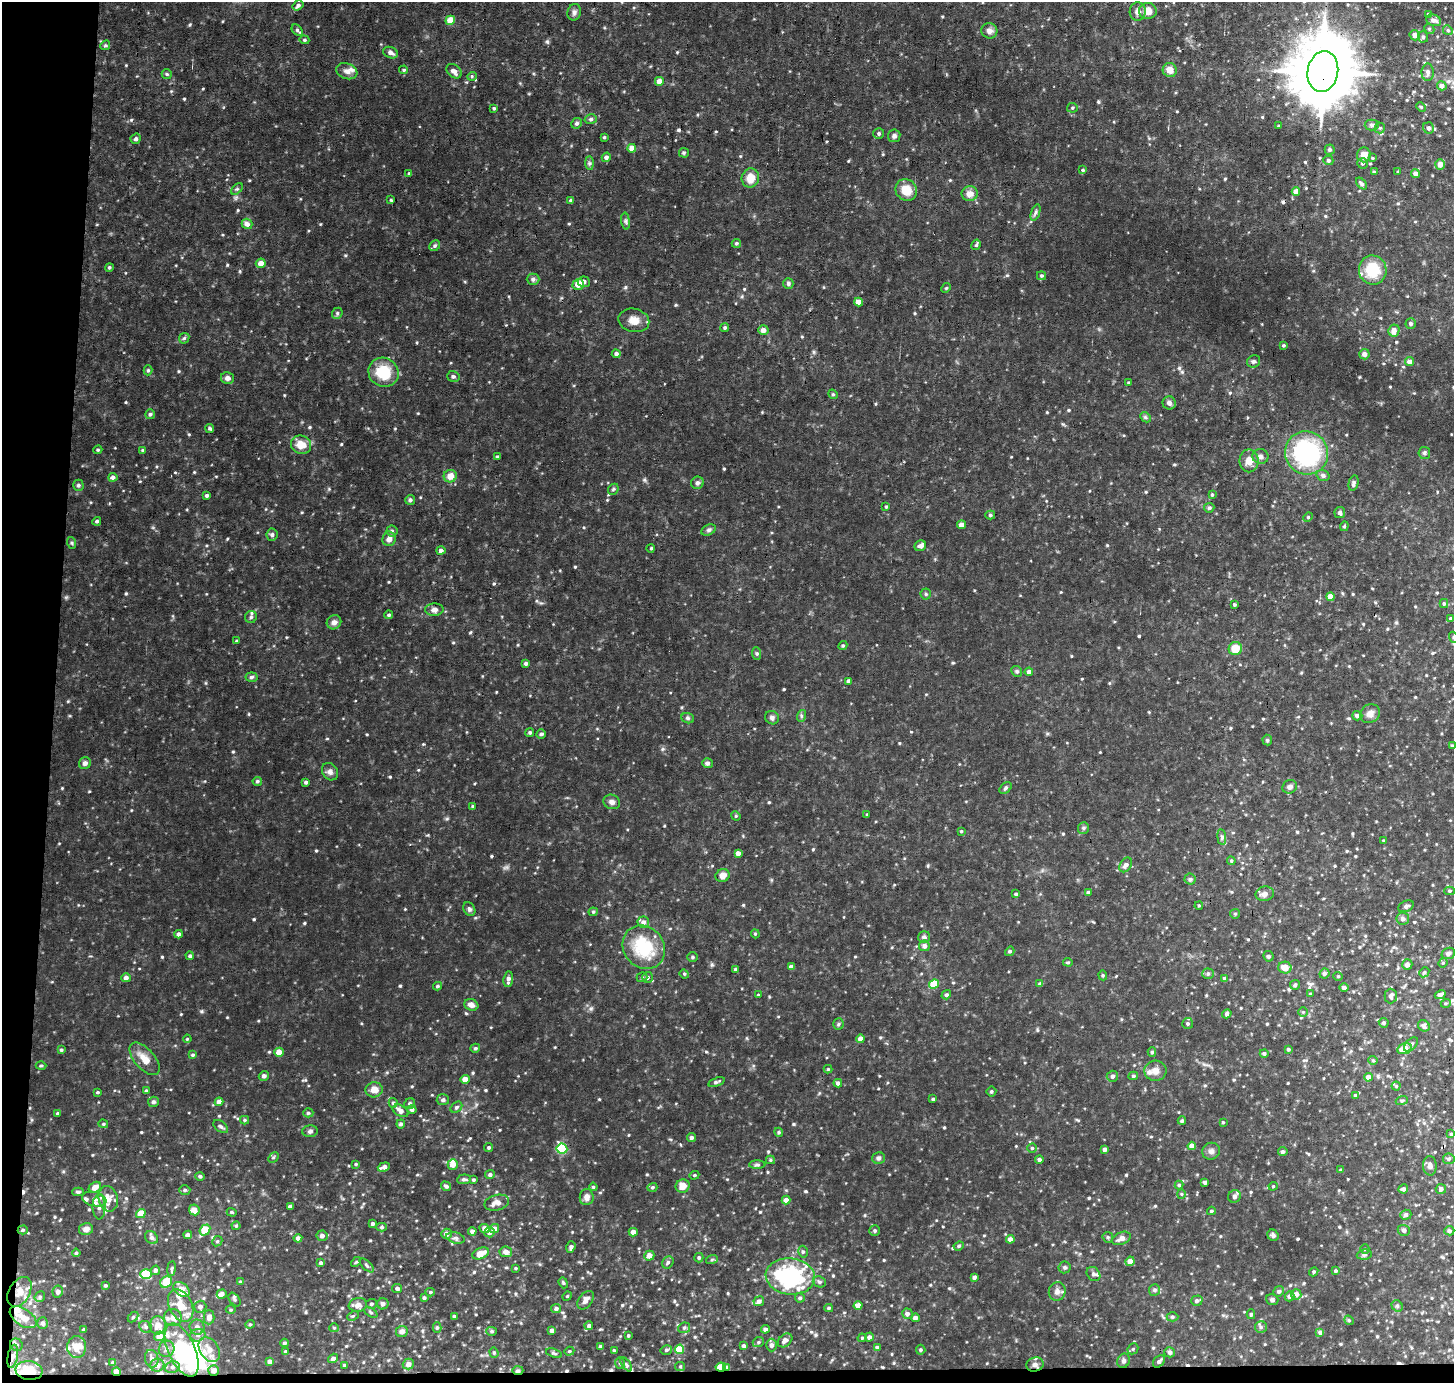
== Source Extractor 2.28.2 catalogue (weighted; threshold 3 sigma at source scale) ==
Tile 7 of 3 x 3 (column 1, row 3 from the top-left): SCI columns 169-1620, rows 249-1629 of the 4525 x 4500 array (HDU 1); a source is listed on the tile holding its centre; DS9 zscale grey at full resolution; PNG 1456 x 1385 px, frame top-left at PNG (2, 2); each listed source drawn as its Kron ellipse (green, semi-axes under 4 px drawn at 4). Shown black and unused: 5% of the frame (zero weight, under 3 of 6 exposures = <1% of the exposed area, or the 3 px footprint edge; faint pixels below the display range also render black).
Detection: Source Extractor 2.28.2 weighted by HDU 2 'WHT'; one run over the whole footprint, this tile lists its part. Background 0.054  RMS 0.0075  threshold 0.0305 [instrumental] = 3 sigma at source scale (4.09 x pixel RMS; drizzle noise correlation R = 1.36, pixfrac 0.8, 0.05/0.05 arcsec/px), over >= 5 px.
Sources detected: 637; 5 inside a brighter object's white glare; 8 cosmic-ray / hot-pixel residue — neither listed nor drawn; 20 inside a brighter listed object's ellipse — not listed separately; of the other 604, all 500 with FLUX_AUTO >= 0.7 (the completeness limit of this list) listed and drawn (104 fainter detections not listed), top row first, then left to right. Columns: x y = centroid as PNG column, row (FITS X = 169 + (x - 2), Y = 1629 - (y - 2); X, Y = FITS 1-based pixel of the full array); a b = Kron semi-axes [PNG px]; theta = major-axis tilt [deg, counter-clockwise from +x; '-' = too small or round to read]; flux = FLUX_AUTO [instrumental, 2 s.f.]
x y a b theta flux
298 5 6 4 34 1.6
1148 11 9 8 - 6.2
574 12 8 6 71 2.1
1138 12 9 8 - 3
1429 14 4 3 - 1.5
450 20 5 4 - 12
1434 20 8 5 -21 2.8
1429 29 5 4 - 1
297 30 6 4 -46 1.2
1448 30 5 4 - 1.1
989 31 8 7 - 3.1
1415 35 5 5 - 3
1423 37 6 5 - 1.2
304 40 5 4 - 0.83
105 45 5 4 - 0.91
390 53 7 5 -21 2.5
404 70 4 4 - 1
1170 70 7 7 - 5.1
347 71 11 8 -20 3.3
454 71 8 6 -42 3.1
1323 72 20 15 80 5000
1428 72 8 6 89 2.2
167 74 5 5 - 0.89
472 76 5 4 - 1
659 81 4 4 - 4.9
1442 86 5 4 - 3.2
1421 107 5 3 - 0.7
494 108 4 4 - 0.83
1072 108 5 4 - 0.92
591 119 6 5 - 1.4
577 123 6 5 - 1.2
1372 125 7 5 1 1.6
1279 126 3 3 - 0.75
1380 128 5 5 - 0.97
1429 128 6 5 - 2.4
879 133 5 5 - 1.4
894 136 6 6 - 1.6
604 137 3 3 - 0.77
136 139 5 5 - 1.5
632 148 4 4 - 5.7
1330 149 5 5 - 1.4
684 153 5 4 - 0.86
1364 155 7 7 - 5.5
606 157 5 4 - 2
1373 158 3 3 - 0.72
1328 160 5 4 - 1.3
589 163 7 4 -90 1.2
1362 163 5 5 - 1.1
1440 164 5 5 - 4.6
1083 170 4 3 - 0.85
1374 172 4 4 - 0.89
1398 172 3 3 - 0.82
409 173 4 3 - 0.9
1415 173 4 4 - 3
750 178 9 8 - 7.3
1361 184 7 4 -49 1.6
237 189 7 4 43 1.1
906 190 11 10 - 10
1296 191 4 4 - 5
970 194 8 7 - 4.7
391 200 4 4 - 0.74
571 201 4 4 - 1.2
1036 212 8 3 71 1.3
626 221 8 4 -82 1.3
247 224 5 5 - 3.1
736 243 5 4 - 1
976 245 5 4 - 1.1
435 246 6 5 - 1.1
261 263 5 4 - 4.8
109 267 4 4 - 0.97
1373 270 15 14 - 20
1042 276 4 4 - 1
533 279 6 5 - 1.7
584 282 6 5 - 2.2
578 284 6 5 - 8.2
788 284 5 5 - 1.3
946 288 5 4 - 0.72
859 302 4 4 - 6
337 313 6 5 - 1.2
634 320 15 11 -13 6.3
1411 324 5 5 - 1.2
725 327 4 4 - 1
763 330 5 5 - 3.4
1394 330 6 5 - 5.1
184 338 6 4 45 1
1283 345 4 3 - 0.84
616 354 4 4 - 1.8
1364 354 5 5 - 2.7
1254 361 7 6 - 1.6
1409 362 4 4 - 3.9
148 370 5 4 - 1
383 372 15 14 - 20
453 376 6 5 - 1.2
227 378 6 6 - 2.6
1129 383 4 3 - 0.71
833 394 5 4 - 0.86
1169 403 7 6 - 2.2
150 414 5 5 - 1.2
1145 417 6 4 -43 1
210 429 4 4 - 1.1
301 445 10 9 - 7.8
98 450 4 3 - 0.75
142 450 4 4 - 0.71
1307 453 22 21 - 80
1424 453 6 6 - 1.3
1260 456 8 7 - 2.4
497 457 4 3 - 0.83
1249 461 11 9 89 5.4
1323 475 6 5 - 2.2
450 476 6 6 - 6.1
113 477 4 4 - 2.2
697 483 6 6 - 1.9
1354 483 8 4 77 1.7
78 485 5 5 - 1.2
613 489 6 4 47 0.98
207 495 3 3 - 1.3
1212 495 4 4 - 0.81
410 500 5 5 - 1.5
886 507 4 3 - 0.73
1209 508 5 5 - 1
1340 512 6 5 - 1.6
990 515 5 4 - 1
1308 517 5 4 - 0.81
97 521 4 4 - 1.1
961 525 4 4 - 4.7
1344 526 5 4 - 0.9
709 530 8 5 27 1.4
392 531 5 5 - 1.3
272 535 6 5 - 1.4
389 539 7 6 - 3.5
72 543 6 4 -71 0.83
920 546 6 5 - 2.2
651 548 4 3 - 0.74
441 551 4 4 - 2.1
926 594 5 5 - 0.9
1331 597 4 4 - 7.7
1444 603 4 4 - 1
1234 604 4 3 - 0.94
434 610 9 6 3 2.8
389 615 4 4 - 1.1
251 617 6 6 - 1.4
1451 618 4 3 - 1.2
334 622 7 7 - 2.6
1453 637 5 3 - 0.75
237 641 4 3 - 0.83
843 646 5 4 - 0.81
1235 649 6 6 - 10
756 653 6 4 -85 1.3
526 663 3 3 - 1.8
1017 671 6 5 - 1.1
1029 672 4 4 - 2.6
251 677 6 4 6 1.3
849 681 4 3 - 2.2
1370 714 10 9 - 4
801 716 6 4 72 0.98
1357 716 5 4 - 2.2
688 718 6 5 - 1.1
772 718 7 6 - 1.9
530 732 5 4 - 1
541 734 4 4 - 1
1267 740 5 5 - 0.94
1452 746 4 3 - 0.82
85 763 6 6 - 2.1
707 763 5 5 - 1.5
330 772 9 7 -55 2.5
257 781 4 4 - 1.3
306 782 3 3 - 1.4
1290 787 7 6 - 2.3
1005 788 7 5 40 1.4
612 802 8 7 - 2.5
473 806 4 3 - 1
867 815 3 3 - 0.77
736 816 5 4 - 0.7
1083 828 6 5 - 1.2
961 831 3 3 - 0.72
1222 837 8 4 -83 1.5
1384 841 4 4 - 0.85
738 853 4 4 - 3.5
1231 861 4 4 - 0.78
1126 865 8 5 56 2.7
723 875 7 6 - 4.1
1190 879 5 5 - 1.2
1450 891 5 4 - 0.95
1088 892 4 4 - 1.4
1016 894 4 3 - 1
1265 894 9 7 11 3.1
1199 906 4 3 - 0.81
1406 906 8 5 26 1.5
469 909 7 5 -61 1.6
593 912 4 4 - 0.76
1235 914 5 4 - 0.82
1403 919 6 6 - 2
643 922 6 6 - 2.8
179 934 4 4 - 1.9
755 934 4 4 - 0.81
924 937 6 5 - 2.1
924 946 5 5 - 2.8
644 947 23 20 -51 30
1010 951 5 4 - 1.1
1448 953 7 5 22 1.6
190 956 4 4 - 1.3
1268 956 5 5 - 1.3
693 957 5 4 - 0.85
1068 962 5 3 - 0.78
1443 963 5 4 - 0.78
1407 965 5 5 - 2.5
791 967 4 4 - 2.4
1285 968 7 6 - 6
735 969 4 3 - 1.2
1424 972 5 4 - 0.83
1324 973 5 5 - 2
684 974 5 4 - 0.87
1208 974 5 5 - 1.1
1103 975 5 4 - 0.83
1338 976 4 4 - 0.73
642 977 5 5 - 0.91
647 977 5 5 - 1.9
126 978 5 4 - 2.7
1224 978 4 4 - 0.81
508 979 8 5 83 2.6
934 984 5 4 - 16
1040 984 4 3 - 1.4
1295 985 5 4 - 1.2
437 986 4 4 - 1.1
1344 988 5 4 - 2.1
1310 994 4 3 - 0.93
758 995 3 3 - 0.7
946 995 5 4 - 1.3
1440 995 6 4 27 2.2
1391 996 7 6 - 1.6
1446 1003 5 3 - 0.78
471 1005 7 5 -21 3.4
1303 1012 5 4 - 0.84
1227 1014 5 4 - 1.7
1188 1023 5 5 - 1.3
1384 1023 5 4 - 1.2
838 1024 5 5 - 1.1
1424 1026 6 5 - 2
187 1039 4 4 - 0.73
860 1039 4 4 - 3.4
1411 1044 8 5 43 1.4
475 1048 4 4 - 1.1
1288 1049 4 4 - 1.1
1405 1049 7 5 15 8.1
61 1050 4 4 - 1
279 1052 5 4 - 7.6
1152 1052 5 4 - 1
1264 1053 4 4 - 1.3
193 1055 4 4 - 1.1
145 1059 20 10 -49 7.1
1373 1060 5 4 - 0.83
41 1066 5 3 - 0.71
828 1069 4 4 - 0.72
1155 1071 11 10 - 4.4
264 1076 5 4 - 1.9
1112 1076 6 5 - 1.5
1133 1076 5 4 - 0.92
1368 1077 4 4 - 3.6
465 1079 4 4 - 6.3
716 1082 9 4 19 1.4
838 1083 4 4 - 2
1396 1086 4 4 - 0.76
374 1090 8 7 - 5.2
146 1091 4 3 - 1.1
991 1091 5 5 - 1.1
98 1092 3 2 - 0.76
1355 1095 4 4 - 0.91
933 1099 4 3 - 1
443 1100 6 5 - 1.5
1402 1100 6 4 19 0.85
153 1102 5 5 - 1.8
219 1102 4 4 - 4.7
393 1103 5 4 - 1
410 1104 6 5 - 1.5
456 1107 6 4 41 1.3
412 1109 4 4 - 2
400 1111 8 5 -29 3.7
308 1113 5 4 - 0.99
58 1114 4 4 - 1.2
245 1120 4 4 - 0.78
1182 1121 4 4 - 1.1
1223 1122 3 3 - 0.76
103 1124 5 4 - 0.84
401 1124 4 4 - 1.4
221 1126 8 5 -37 1.5
310 1131 8 6 2 1.5
779 1132 4 4 - 0.82
1451 1134 4 4 - 0.83
691 1138 4 4 - 1.8
1192 1146 4 4 - 4.8
489 1147 4 4 - 1.1
1032 1148 4 4 - 0.89
562 1149 5 5 - 53
1105 1149 4 3 - 2.4
1211 1151 9 8 - 2.5
1283 1152 5 4 - 1.8
273 1157 6 4 45 0.82
879 1158 6 5 - 1.5
1039 1159 4 4 - 1.8
1449 1159 6 5 - 1.5
770 1160 4 4 - 0.99
356 1164 3 3 - 0.84
453 1165 5 5 - 5.9
757 1165 8 4 1 1.2
1430 1166 9 7 -86 2.4
384 1167 6 4 18 3.5
1341 1170 4 3 - 0.93
490 1175 5 4 - 1.6
694 1175 5 4 - 0.88
200 1176 5 4 - 1.2
464 1179 7 5 6 1.5
473 1180 4 4 - 0.9
1205 1182 4 3 - 1.5
1179 1185 4 4 - 1
446 1186 5 4 - 1.6
683 1186 7 6 - 5.6
1273 1186 4 4 - 0.81
95 1187 7 5 35 5.5
593 1187 4 3 - 0.71
652 1187 5 4 - 1.1
1403 1189 5 4 - 1.8
1441 1189 5 5 - 2.4
185 1190 5 4 - 1.2
78 1192 6 4 0 1.3
1181 1194 4 4 - 0.79
1234 1196 6 6 - 1.6
587 1197 8 7 - 3.4
94 1199 12 7 -13 4.2
108 1199 13 9 -77 7.1
786 1200 4 4 - 3.5
497 1203 12 7 15 5.4
290 1206 4 3 - 1.6
99 1207 12 6 -89 3.8
194 1210 6 5 - 5
1211 1211 4 3 - 0.99
232 1212 5 4 - 0.83
141 1214 5 4 - 10
1406 1215 5 5 - 1.8
373 1224 3 3 - 1.5
236 1226 4 4 - 0.75
382 1227 5 4 - 1
484 1228 5 4 - 3.4
86 1229 7 6 - 3.2
494 1229 5 4 - 4.9
23 1230 5 4 - 1.1
205 1230 6 5 - 16
1404 1230 6 5 - 1.7
472 1231 4 4 - 2.3
875 1231 5 5 - 1.2
1449 1231 5 4 - 1.6
489 1232 5 5 - 2.8
633 1232 4 4 - 3.4
446 1234 5 5 - 3.5
188 1235 4 4 - 2.8
1273 1235 6 5 - 1.7
322 1236 5 5 - 2
151 1237 7 6 - 1.8
1108 1237 5 5 - 0.97
298 1238 4 4 - 2.7
455 1238 9 5 -15 1.9
1121 1238 9 6 24 3.1
1010 1239 4 4 - 3.5
217 1241 5 4 - 1.1
959 1246 5 4 - 1
571 1247 6 4 72 1.5
1365 1249 5 4 - 0.78
506 1252 6 5 - 3.4
803 1252 6 5 - 1.2
76 1253 4 4 - 0.86
481 1253 9 5 23 7.2
1364 1255 8 5 6 1.3
649 1256 5 4 - 4.3
699 1258 5 4 - 1.1
712 1259 6 4 20 0.86
1130 1261 5 4 - 4.7
356 1262 6 3 44 0.74
668 1262 6 5 - 1.3
321 1263 3 3 - 1.2
367 1266 9 4 -44 1.4
1065 1267 6 6 - 1.3
172 1268 8 4 83 1.1
516 1268 3 3 - 0.72
155 1270 5 4 - 2.2
1336 1271 4 4 - 1
1314 1272 5 4 - 0.93
146 1274 6 5 - 20
1093 1274 8 6 -49 1.8
790 1276 24 18 -6 70
974 1277 4 3 - 2
166 1282 6 5 - 12
240 1282 4 4 - 0.7
819 1282 7 5 -22 1.4
563 1283 6 4 -68 0.87
105 1285 3 3 - 0.91
397 1288 5 4 - 1.4
182 1289 9 6 -41 7.2
1154 1290 6 5 - 1.2
58 1291 6 5 - 1.7
1057 1291 9 8 - 2.8
1279 1291 5 5 - 1.5
19 1292 16 10 60 7.9
430 1292 4 4 - 0.81
222 1294 5 4 - 2.8
1296 1294 5 5 - 4
567 1296 5 4 - 0.71
1289 1296 5 5 - 2.1
40 1297 6 5 - 1
424 1298 4 3 - 1.2
800 1298 5 4 - 1.3
235 1300 7 5 -53 1.3
586 1300 10 6 53 3.5
1272 1300 6 5 - 1.7
759 1301 5 4 - 2.8
1197 1301 6 5 - 2
371 1304 5 5 - 1.3
383 1304 6 5 - 2.3
181 1305 17 11 -64 11
358 1305 9 7 9 3.7
858 1305 4 4 - 4.6
1397 1306 6 5 - 1.1
200 1307 6 6 - 2.6
556 1308 5 4 - 2
829 1308 4 4 - 0.88
231 1310 5 3 - 0.72
371 1312 7 4 -34 1.1
907 1314 5 5 - 2.4
1251 1314 5 4 - 0.95
353 1316 6 4 23 0.78
454 1316 3 3 - 0.91
23 1317 15 8 -34 8.7
133 1317 6 4 45 0.83
209 1317 7 5 90 3.8
1172 1317 6 4 -1 1.1
173 1318 9 8 - 3.6
915 1318 4 4 - 2.7
1349 1320 5 4 - 0.8
43 1323 5 5 - 1.7
250 1324 5 4 - 0.76
158 1325 9 8 - 6.7
589 1326 4 4 - 1.9
146 1327 7 5 -35 1.5
197 1327 8 7 - 3.2
1261 1327 6 6 - 1.6
334 1328 5 4 - 0.77
437 1328 5 4 - 1.2
684 1328 6 5 - 1.3
765 1329 4 4 - 2.5
84 1330 3 3 - 1.1
552 1330 4 4 - 3
402 1331 6 5 - 3.4
492 1331 5 4 - 1
1320 1332 4 4 - 2.2
198 1335 8 6 14 2.5
628 1335 4 3 - 0.84
159 1336 5 5 - 7.1
869 1337 4 4 - 1.9
862 1338 4 4 - 0.74
785 1340 8 6 39 2.9
758 1342 6 5 - 1.1
285 1343 4 3 - 1
16 1345 6 6 - 1.8
771 1345 6 5 - 2.2
600 1346 4 3 - 1.4
744 1346 4 4 - 1.5
77 1347 11 9 -89 5.8
877 1347 4 4 - 1.4
167 1349 8 7 - 3
679 1349 5 4 - 15
1133 1349 6 5 - 1
182 1350 28 13 -66 78
209 1350 14 9 -57 6.6
614 1350 4 3 - 0.79
666 1350 6 4 15 1.2
921 1350 5 5 - 1.1
569 1351 5 4 - 0.88
285 1352 3 3 - 1.4
494 1352 5 4 - 0.89
1170 1352 5 5 - 1.3
554 1353 8 4 -18 1.2
13 1356 12 5 80 3.3
333 1358 5 4 - 2
152 1359 9 6 -78 3
270 1361 4 4 - 2.8
1124 1361 7 6 - 1.8
1159 1361 7 5 46 1.8
113 1363 4 3 - 1.3
620 1363 6 4 -74 1.2
408 1364 5 5 - 3.5
626 1364 8 4 -55 1.2
157 1365 7 6 - 4.4
345 1365 4 4 - 1.8
1035 1365 9 7 16 2.9
680 1366 5 4 - 0.77
172 1367 7 6 - 2.1
721 1367 5 4 - 10
727 1367 4 4 - 3.5
214 1370 5 5 - 4.3
518 1370 5 3 - 2.5
29 1371 13 9 -8 16
116 1372 4 4 - 5.6
Overlapping masked pixels (flux is a lower limit): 10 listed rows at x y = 1323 72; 23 1230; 19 1292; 13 1356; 721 1367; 727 1367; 214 1370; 518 1370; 29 1371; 116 1372
Isophote crosses this tile's border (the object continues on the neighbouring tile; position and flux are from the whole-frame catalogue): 1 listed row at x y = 1453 637
Unlisted compact peaks at least as high as the median listed source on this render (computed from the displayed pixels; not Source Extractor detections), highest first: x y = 131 120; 547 42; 201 1011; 625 287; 190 25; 1179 368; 141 1132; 1098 102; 1305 162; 591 1008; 181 1014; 227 1017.